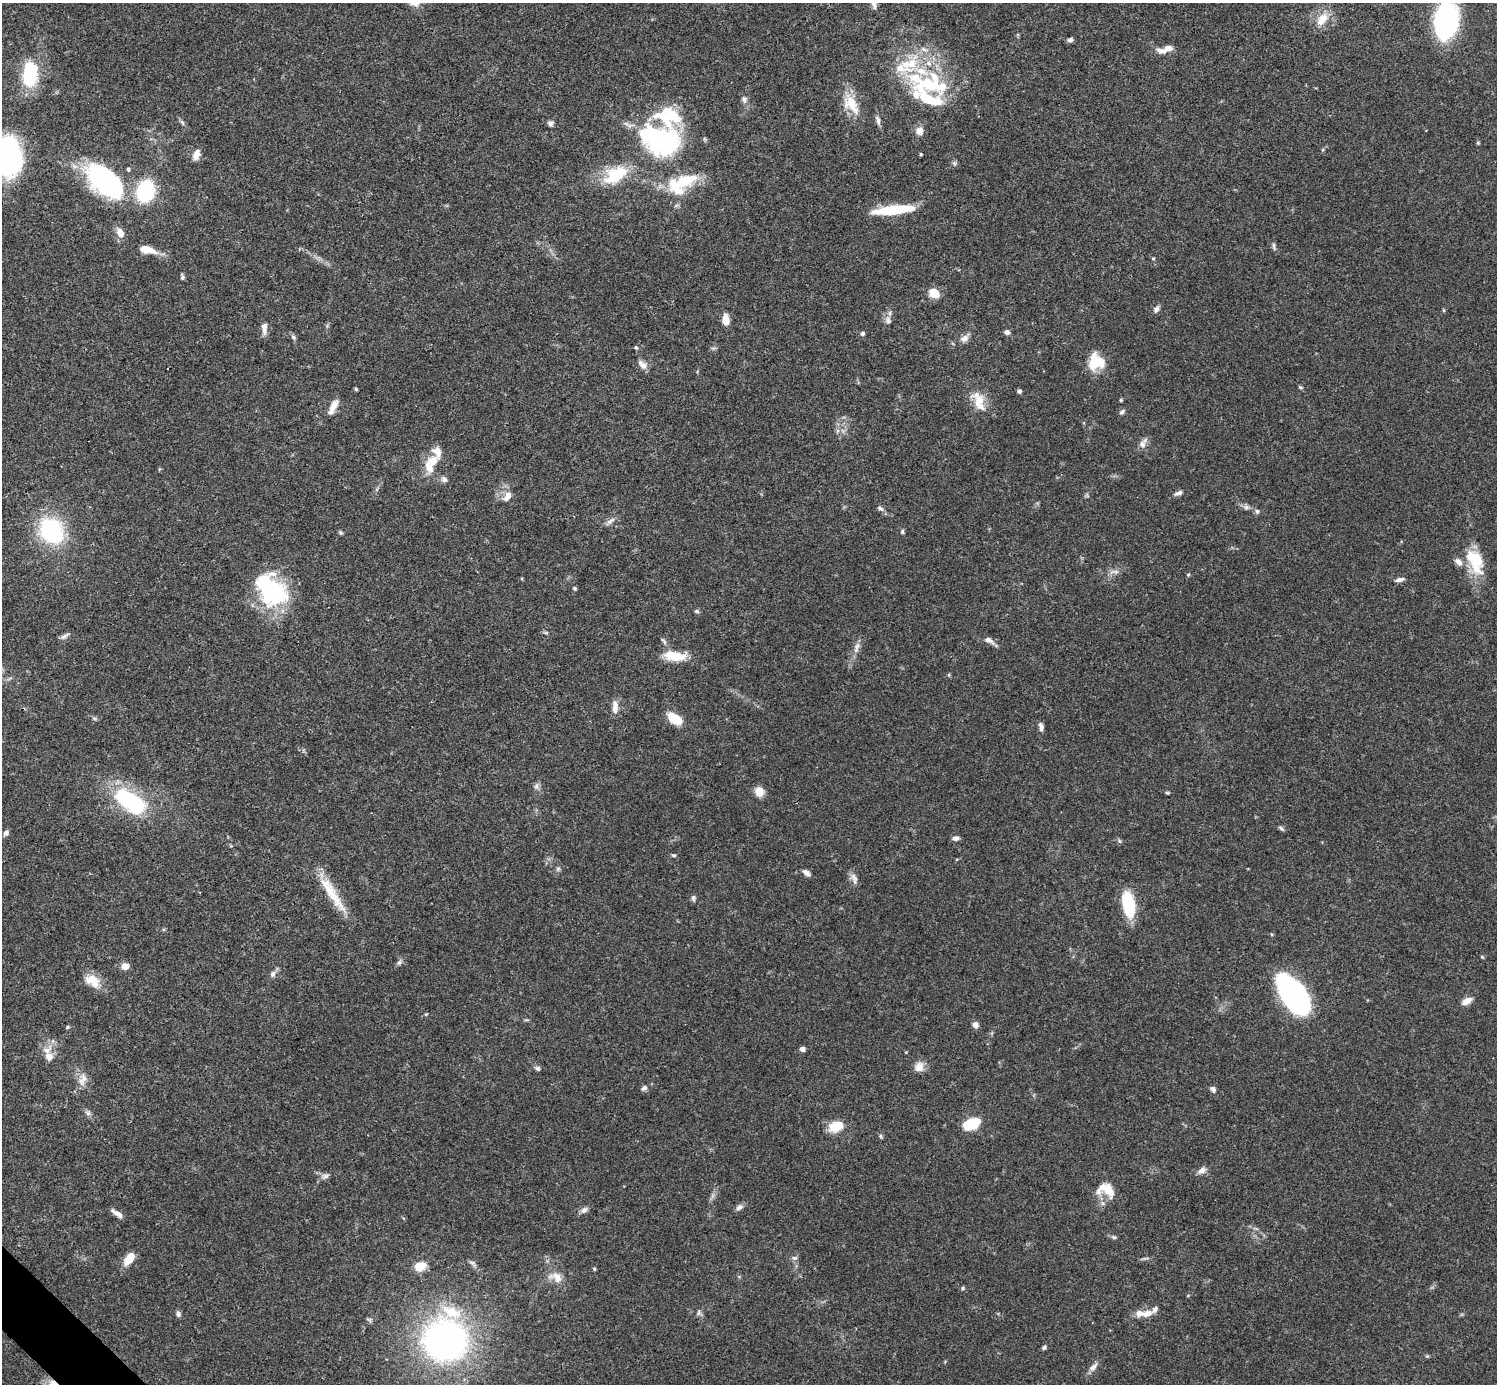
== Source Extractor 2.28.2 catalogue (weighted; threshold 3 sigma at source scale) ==
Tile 7 of 4 x 4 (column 3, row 2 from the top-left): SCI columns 2990-4484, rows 2920-4301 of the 5982 x 5981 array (HDU 1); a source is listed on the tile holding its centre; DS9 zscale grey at full resolution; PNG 1499 x 1386 px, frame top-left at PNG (2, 3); no overlay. Shown black and unused: <1% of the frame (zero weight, under 3 of 4 exposures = <1% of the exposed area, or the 3 px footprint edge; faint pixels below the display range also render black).
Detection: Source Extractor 2.28.2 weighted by HDU 2 'WHT'; one run over the whole footprint, this tile lists its part. Background 0.0409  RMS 0.0027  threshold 0.0119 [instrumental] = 3 sigma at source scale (4.5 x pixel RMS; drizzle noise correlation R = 1.50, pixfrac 1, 0.05/0.05 arcsec/px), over >= 5 px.
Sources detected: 162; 3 inside a brighter object's white glare — not listed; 21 inside a brighter listed object's ellipse — not listed separately; the other 138 listed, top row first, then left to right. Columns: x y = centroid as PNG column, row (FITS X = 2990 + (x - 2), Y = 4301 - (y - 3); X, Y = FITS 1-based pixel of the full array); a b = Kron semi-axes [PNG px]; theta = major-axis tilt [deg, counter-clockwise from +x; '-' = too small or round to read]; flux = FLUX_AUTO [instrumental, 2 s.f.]
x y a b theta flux
414 3 15 8 -8 1.8
874 4 11 6 -83 1.1
1322 19 23 13 50 4.2
1446 21 29 18 81 54
1070 40 6 5 - 0.76
1169 48 23 6 6 2.3
924 49 11 6 -31 1.2
30 74 31 18 84 14
930 84 53 34 10 25
744 100 9 8 - 0.98
851 104 30 16 -55 6.3
878 120 13 5 -75 1
182 122 9 4 -55 0.59
550 123 6 6 - 0.94
919 131 11 11 - 1.7
660 140 52 34 -20 40
1478 143 5 4 - 0.36
196 154 12 8 70 2.2
921 154 4 4 - 0.25
7 157 35 27 -83 66
954 163 6 5 - 0.49
616 174 31 17 32 12
685 180 33 16 21 10
105 181 49 25 -41 36
145 191 17 14 70 22
893 210 40 8 6 15
120 233 12 8 -67 2.4
1274 246 10 5 -85 0.66
147 250 18 8 -13 4.5
1153 258 5 4 - 0.29
182 277 6 5 - 0.58
934 293 11 8 -30 4.1
1156 309 9 7 55 1
1444 310 5 3 - 0.27
725 319 11 7 -85 2.9
888 320 13 8 -84 1.4
264 328 14 6 -88 2
1007 332 6 6 - 0.86
863 333 5 5 - 0.61
293 337 8 5 -41 0.62
965 338 14 8 41 1.6
636 347 6 4 -60 0.37
713 348 7 4 -17 0.43
1097 362 18 17 - 8.1
642 364 15 8 -40 1.7
1300 387 6 4 -1 0.36
356 389 4 4 - 0.33
1019 391 4 4 - 0.79
1121 400 4 4 - 0.31
979 402 29 15 -68 5.4
333 407 19 7 62 2.7
1122 412 9 5 44 0.62
1142 444 11 9 -89 1.5
433 461 17 15 56 4.2
444 479 9 7 -40 0.98
1178 493 12 5 19 1
507 496 16 9 54 2.2
1246 507 9 7 4 0.93
880 508 9 5 -29 0.75
1257 511 7 6 - 0.75
610 521 15 6 37 1.2
51 531 23 18 -52 32
341 532 7 5 -34 0.4
902 532 6 5 - 0.46
1475 562 34 18 -67 10
1114 572 17 5 6 1.2
1188 575 5 4 - 0.3
1400 579 11 5 11 0.98
575 588 4 4 - 0.46
273 591 35 33 24 24
697 611 6 5 - 0.52
546 632 8 4 -9 0.42
64 636 14 5 33 0.86
664 641 12 4 -54 0.71
989 641 19 6 -31 1.6
857 647 18 6 76 1.7
675 656 29 11 -4 6
615 707 15 6 -89 2.3
94 718 6 5 - 0.46
675 719 15 8 -33 7.1
1041 727 10 5 -79 1.1
536 786 10 7 -90 0.91
759 791 10 9 - 2.9
1167 793 5 3 - 0.37
131 801 38 20 -33 26
1281 828 8 4 -40 0.59
6 833 7 6 - 1
956 838 7 5 6 1
1119 841 7 5 -26 0.49
674 855 6 4 10 0.41
558 869 6 5 - 0.54
806 873 10 5 -36 1.2
854 877 14 7 -54 1.4
329 890 63 12 -56 9.1
693 898 8 5 -82 0.64
1128 904 22 10 -77 18
1482 957 5 4 - 0.29
399 962 7 6 - 0.67
125 966 8 7 - 1.9
273 974 8 7 - 0.94
93 981 21 13 -32 4.5
1294 995 35 17 -56 91
1467 1001 13 7 28 2
975 1025 6 6 - 1.4
67 1027 5 4 - 0.32
802 1049 4 4 - 1.5
47 1050 18 10 39 2.9
919 1067 13 12 - 2.2
537 1068 8 6 -26 0.66
82 1079 20 11 76 2.8
644 1088 7 6 - 0.84
1213 1089 7 6 - 0.91
88 1113 9 7 -59 0.83
971 1123 18 11 20 8
836 1126 18 11 18 5.6
881 1136 6 5 - 0.43
1202 1170 11 7 32 1.5
325 1176 11 7 16 1.1
1108 1190 22 18 -40 5
739 1207 10 6 33 1
584 1210 10 7 37 1.1
118 1214 15 6 -34 1.5
1114 1237 8 4 -19 0.51
795 1258 8 6 0 0.68
1145 1258 9 4 13 0.55
129 1259 14 7 52 4.7
473 1264 13 5 -42 0.87
420 1266 12 9 15 4.2
594 1269 5 4 - 0.32
556 1277 21 13 -23 3.5
963 1288 5 4 - 0.39
699 1313 8 5 61 0.66
1147 1313 14 9 21 2.4
178 1314 8 6 -72 0.71
445 1339 39 36 76 110
1044 1347 6 5 - 0.54
1427 1356 5 5 - 0.3
1093 1367 14 6 45 1.5
Isophote crosses this tile's border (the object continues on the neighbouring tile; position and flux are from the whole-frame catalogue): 4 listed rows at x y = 414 3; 874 4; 1446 21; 7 157